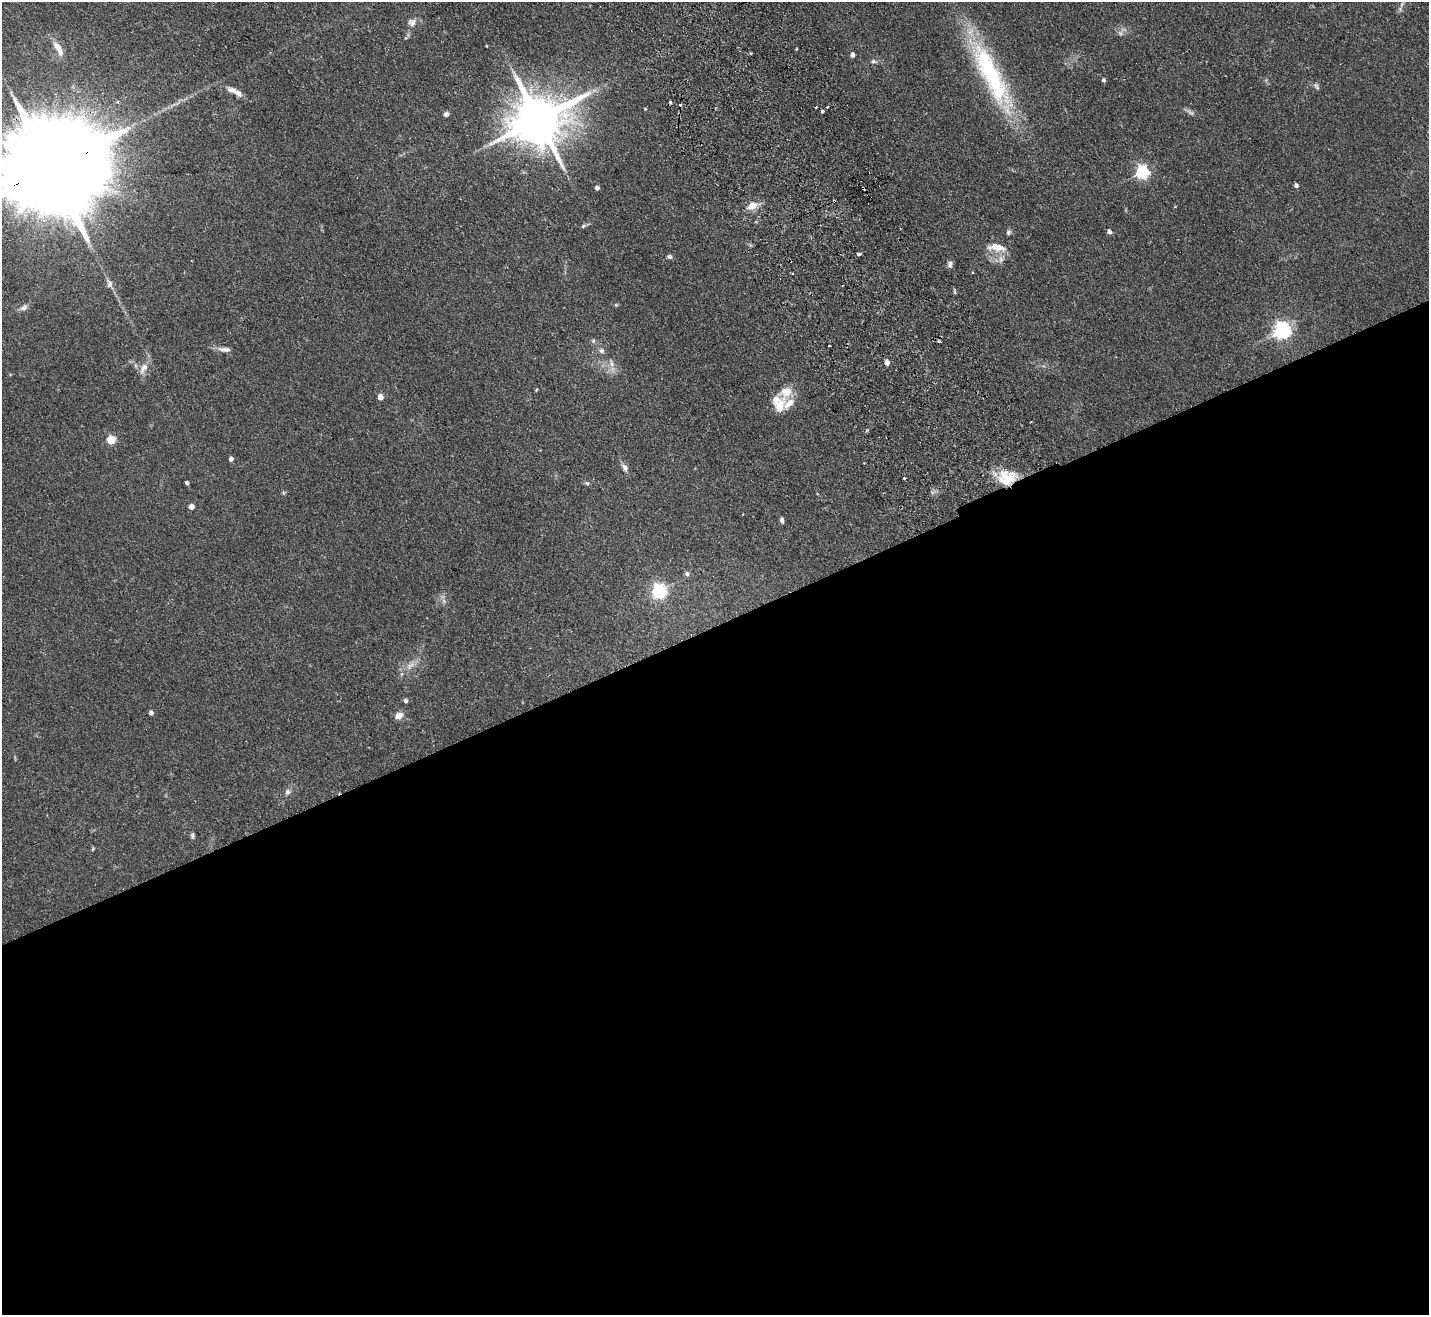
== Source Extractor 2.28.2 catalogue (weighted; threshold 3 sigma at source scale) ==
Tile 15 of 4 x 4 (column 3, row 4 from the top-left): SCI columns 2909-4335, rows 321-1633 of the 5815 x 5758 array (HDU 1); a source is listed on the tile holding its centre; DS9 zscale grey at full resolution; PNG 1431 x 1317 px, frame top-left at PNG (2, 2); no overlay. Shown black and unused: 53% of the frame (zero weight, under 2 of 3 exposures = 3% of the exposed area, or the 3 px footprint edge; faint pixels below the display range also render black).
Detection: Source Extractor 2.28.2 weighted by HDU 2 'WHT'; one run over the whole footprint, this tile lists its part. Background 0.0802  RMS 0.0065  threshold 0.0291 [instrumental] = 3 sigma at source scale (4.5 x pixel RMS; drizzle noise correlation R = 1.50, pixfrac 1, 0.05/0.05 arcsec/px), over >= 5 px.
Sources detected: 76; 3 too faint to see at this stretch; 5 cosmic-ray / hot-pixel residue — not listed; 5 inside a brighter listed object's ellipse — not listed separately; the other 63 listed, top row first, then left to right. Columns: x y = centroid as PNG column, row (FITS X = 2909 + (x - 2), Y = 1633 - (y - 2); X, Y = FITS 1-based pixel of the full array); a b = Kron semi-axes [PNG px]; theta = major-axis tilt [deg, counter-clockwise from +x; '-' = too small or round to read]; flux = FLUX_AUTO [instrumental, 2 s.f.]
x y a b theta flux
412 22 12 11 - 3.9
1120 33 8 6 -22 1.9
58 47 17 8 -50 5.8
796 49 3 2 - 0.53
751 53 3 3 - 1.2
853 55 5 4 - 2.5
873 61 8 5 -15 1.4
991 76 100 23 -63 89
1104 80 4 4 - 1.4
1316 86 11 6 -60 1.7
231 90 14 8 -23 3.8
816 107 2 2 - 0.67
827 107 3 3 - 1.1
645 109 4 3 - 0.59
822 111 3 3 - 2.9
1190 112 11 4 -40 1.8
446 114 5 5 - 2.2
538 119 17 14 23 3600
50 169 55 20 24 28000
1142 172 6 6 - 110
1296 185 4 4 - 1.9
597 188 4 4 - 2.5
752 206 10 7 25 7.6
583 226 8 4 36 1.1
1109 231 5 4 - 2.4
1008 232 7 6 - 1.4
999 247 28 11 -3 9.1
859 254 4 3 - 10
669 257 7 5 -7 1.5
1001 259 11 6 -90 2.8
950 264 9 6 84 2
109 283 13 8 -75 3.1
616 305 6 4 0 0.75
24 307 11 7 35 2.5
1282 331 7 6 - 240
593 341 6 5 - 1
939 342 4 3 - 3
829 346 3 2 - 1
224 349 17 6 -4 3.3
602 351 6 6 - 1.9
611 363 15 6 -74 3.7
887 363 5 4 - 3.9
144 368 15 9 56 5.3
536 390 4 3 - 0.85
786 392 17 15 36 9
380 397 5 4 - 6.5
111 440 5 5 - 30
231 459 4 4 - 2.2
625 467 11 7 -58 2.8
1006 478 24 20 -14 20
187 483 4 3 - 1.4
587 483 7 5 -22 1.1
191 507 4 4 - 5.2
782 520 7 4 -80 1.6
687 574 7 6 - 1.5
659 591 6 6 - 150
410 666 13 6 48 3.9
406 701 5 4 - 1.8
151 713 5 4 - 2
399 715 11 8 30 3.8
288 792 9 7 33 2.1
192 836 7 5 -88 1.4
93 849 6 4 69 0.72
Overlapping masked pixels (flux is a lower limit): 2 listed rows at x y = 50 169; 1006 478
Isophote crosses this tile's border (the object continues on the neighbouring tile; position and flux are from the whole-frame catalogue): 1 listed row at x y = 50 169